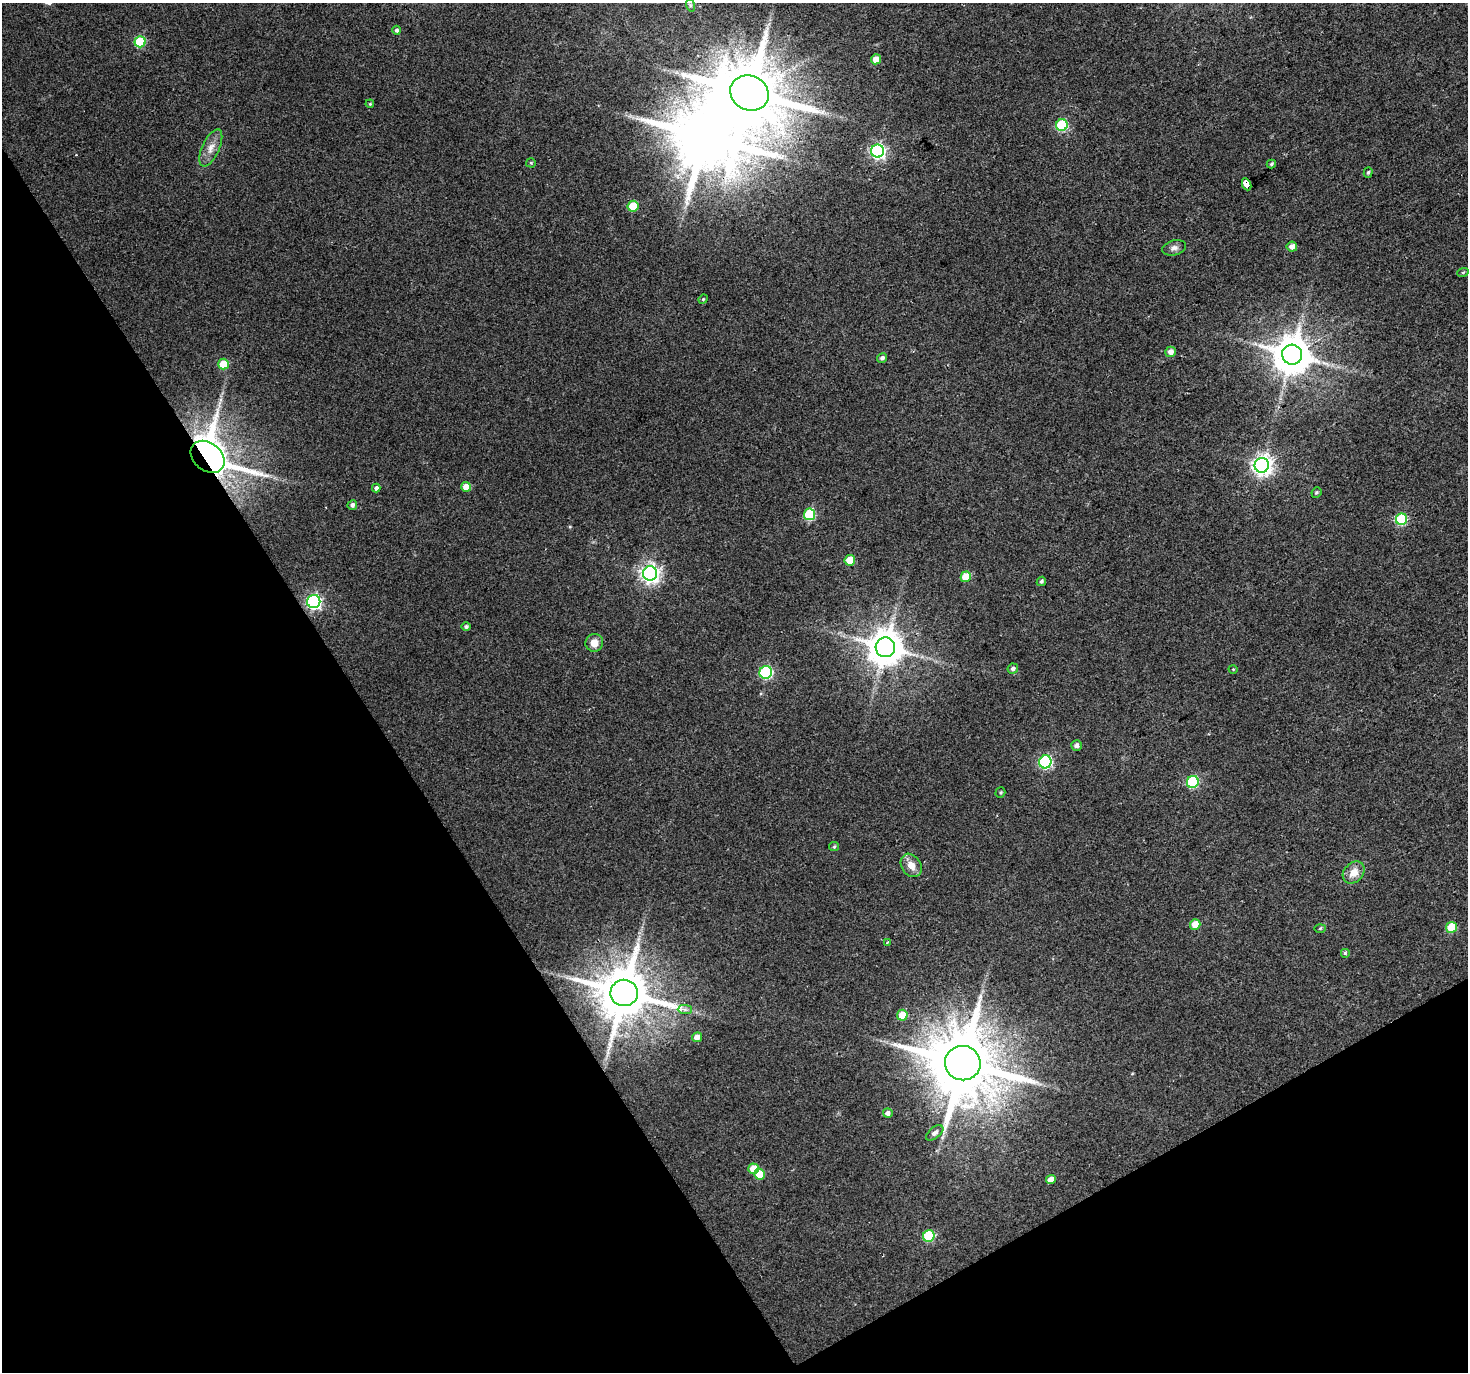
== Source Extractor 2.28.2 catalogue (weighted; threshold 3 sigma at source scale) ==
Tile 14 of 4 x 4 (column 2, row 4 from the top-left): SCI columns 1467-2932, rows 115-1484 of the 5865 x 5769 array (HDU 1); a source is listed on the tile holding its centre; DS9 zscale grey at full resolution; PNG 1470 x 1374 px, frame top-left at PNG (2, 3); each listed source drawn as its Kron ellipse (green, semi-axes under 4 px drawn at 4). Shown black and unused: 31% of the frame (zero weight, under 2 of 3 exposures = <1% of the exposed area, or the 3 px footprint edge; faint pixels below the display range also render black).
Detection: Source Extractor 2.28.2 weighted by HDU 2 'WHT'; one run over the whole footprint, this tile lists its part. Background 0.0398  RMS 0.0065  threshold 0.0293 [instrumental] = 3 sigma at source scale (4.5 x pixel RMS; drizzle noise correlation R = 1.50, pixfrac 1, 0.0396/0.0396 arcsec/px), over >= 5 px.
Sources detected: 65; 1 inside a brighter object's white glare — neither listed nor drawn; the other 64 listed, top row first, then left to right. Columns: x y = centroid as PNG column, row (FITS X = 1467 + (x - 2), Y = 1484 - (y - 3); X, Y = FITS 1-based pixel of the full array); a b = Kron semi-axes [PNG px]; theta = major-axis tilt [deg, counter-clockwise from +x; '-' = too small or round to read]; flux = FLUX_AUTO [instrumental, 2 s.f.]
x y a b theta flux
690 5 6 4 -72 1.1
397 30 4 4 - 1.6
140 42 5 5 - 37
876 59 5 5 - 6.6
750 93 20 17 -24 6100
370 104 4 3 - 0.62
1062 125 6 5 - 48
211 148 20 8 65 6.3
878 151 6 6 - 170
531 163 5 4 - 0.73
1271 164 5 3 - 1.1
1368 173 5 4 - 1
1247 184 6 4 -65 210
633 206 5 5 - 23
1292 247 5 5 - 3.9
1174 248 12 7 15 2.8
1463 272 6 3 19 0.79
703 299 5 4 - 0.73
1170 352 5 5 - 4.3
1292 355 10 10 - 1900
882 358 5 4 - 1.8
223 364 5 5 - 18
208 457 19 14 -40 1900
1262 465 7 7 - 350
466 487 5 5 - 7
376 488 4 4 - 2
1316 492 5 5 - 0.96
352 505 5 4 - 1.8
810 514 6 5 - 43
1402 519 6 5 - 50
850 560 5 5 - 15
650 573 7 7 - 300
966 577 5 5 - 16
1041 581 5 4 - 1.2
314 602 7 6 - 160
466 627 4 4 - 1.4
594 643 9 8 - 6
885 647 10 9 - 1600
1013 669 5 5 - 1.6
1233 669 4 3 - 0.48
766 672 6 6 - 81
1076 745 5 5 - 2.5
1045 762 6 6 - 95
1193 782 6 6 - 55
1000 792 5 5 - 0.87
834 847 5 4 - 0.88
911 865 12 9 -57 6.3
1354 872 12 9 46 7.4
1195 924 5 5 - 9.2
1452 927 5 5 - 22
1320 928 6 4 2 0.79
887 942 4 3 - 1.2
1345 953 5 5 - 0.95
624 993 14 13 - 3900
685 1009 7 4 -1 1.7
902 1015 5 5 - 13
697 1037 5 5 - 5.6
963 1063 18 17 - 6600
888 1113 5 5 - 2.1
935 1133 10 5 38 2.7
753 1169 5 5 - 11
759 1174 5 5 - 12
1051 1179 5 4 - 4.6
929 1236 6 5 - 39
Overlapping masked pixels (flux is a lower limit): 4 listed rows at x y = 1247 184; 208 457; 624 993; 963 1063